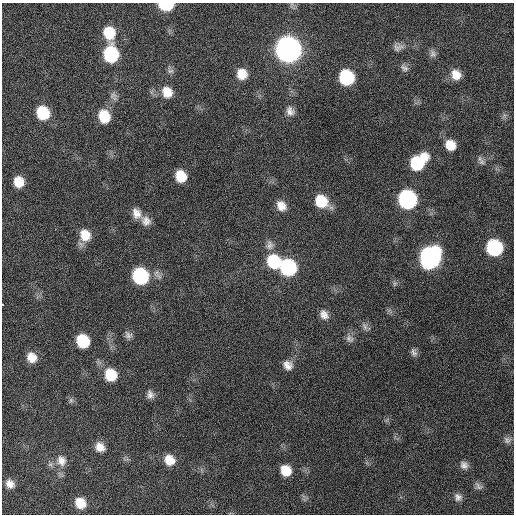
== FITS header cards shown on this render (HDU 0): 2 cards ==
NAXIS1  =                  512 / Axis length
NAXIS2  =                  512 / Axis length

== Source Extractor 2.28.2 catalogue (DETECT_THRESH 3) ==
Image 512 x 512 px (HDU 0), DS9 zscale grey, 1 PNG px = 1 image px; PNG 516 x 516 px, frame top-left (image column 1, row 512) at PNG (2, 3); no overlay
Background 130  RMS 12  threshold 35.1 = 3 sigma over >= 5 px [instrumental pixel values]
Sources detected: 56; all 56 listed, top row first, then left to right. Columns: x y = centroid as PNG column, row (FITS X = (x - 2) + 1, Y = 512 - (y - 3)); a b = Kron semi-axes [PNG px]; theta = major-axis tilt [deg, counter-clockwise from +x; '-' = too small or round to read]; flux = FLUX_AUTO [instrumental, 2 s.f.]
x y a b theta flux
166 5 10 6 0 46000
291 5 7 4 71 1300
109 33 14 11 -72 21000
398 47 13 10 14 4500
288 49 13 12 - 780000
433 53 11 9 -66 3300
111 54 12 10 -78 66000
404 68 12 8 -34 3400
170 71 10 7 -43 2700
242 74 11 11 - 11000
456 75 12 11 - 9600
346 77 11 10 - 62000
167 92 13 12 - 12000
113 95 10 10 - 3500
290 111 12 10 -66 5400
43 113 12 10 -63 34000
104 116 12 10 -70 21000
450 145 11 10 - 12000
418 162 17 11 42 44000
482 162 11 7 -39 3000
181 176 10 9 - 17000
19 182 11 9 -77 13000
407 199 12 11 - 160000
321 201 15 11 -36 23000
281 206 13 11 -54 8100
136 213 14 10 -64 7100
146 221 13 11 -44 6300
85 235 14 12 -66 13000
270 245 13 11 -88 5400
494 248 11 11 - 87000
430 257 13 12 - 280000
274 261 14 12 -51 40000
288 267 12 11 - 89000
140 276 12 11 - 83000
3 304 3 2 - 4200
324 315 12 9 -58 5600
365 327 11 6 -69 2800
128 335 11 8 -47 3300
349 339 12 9 -43 3800
83 341 11 10 - 31000
414 352 11 7 -68 3000
32 357 11 10 - 9600
288 365 12 10 -37 6200
111 375 13 11 -57 22000
150 394 11 8 -68 4100
71 400 7 6 - 1900
507 440 10 9 - 3200
100 447 11 9 -40 7800
169 460 12 10 -56 11000
61 461 15 12 -71 8600
464 465 11 9 -39 4200
286 470 10 9 - 15000
10 484 9 7 -47 5700
478 486 13 7 -48 3000
458 497 11 9 -58 4100
80 503 10 9 - 13000
At the frame edge (FLAGS 8, measured only in part): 2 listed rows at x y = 166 5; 3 304